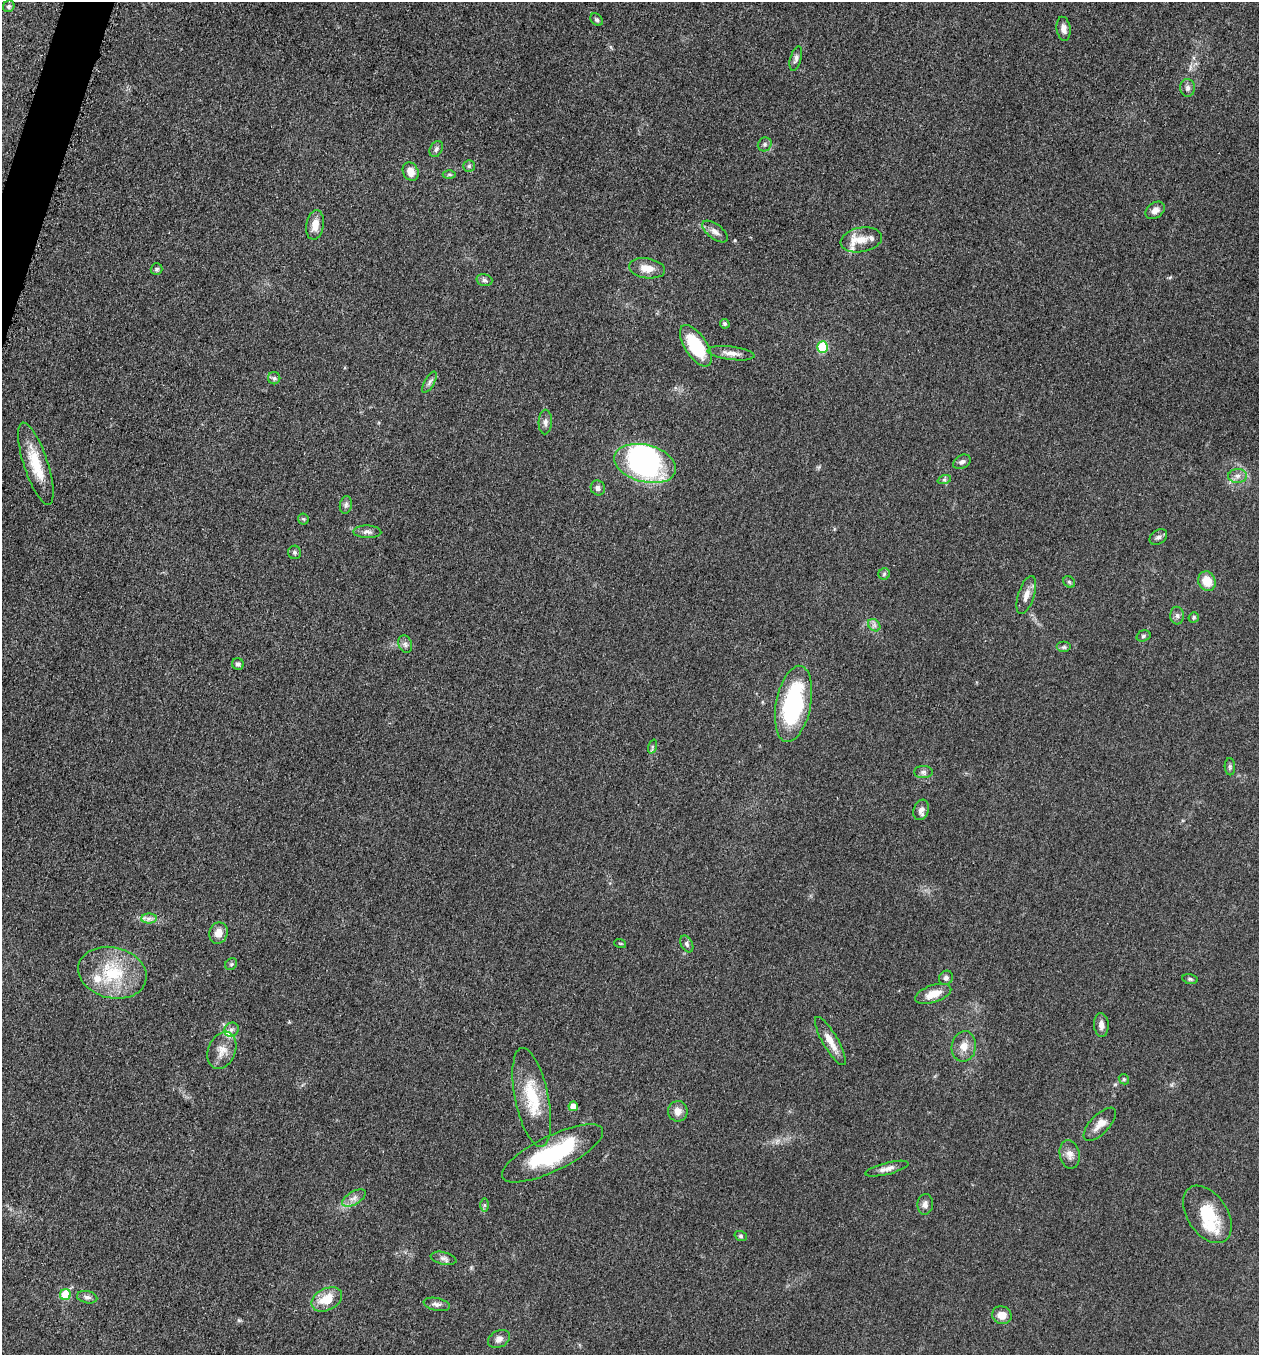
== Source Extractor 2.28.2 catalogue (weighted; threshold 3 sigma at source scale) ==
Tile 11 of 4 x 4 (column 3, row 3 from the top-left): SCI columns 2713-3969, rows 1370-2722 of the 5507 x 5462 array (HDU 1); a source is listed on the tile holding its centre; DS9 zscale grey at full resolution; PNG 1261 x 1357 px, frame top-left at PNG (2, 2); each listed source drawn as its Kron ellipse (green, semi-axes under 4 px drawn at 4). Shown black and unused: <1% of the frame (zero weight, under 3 of 5 exposures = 3% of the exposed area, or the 3 px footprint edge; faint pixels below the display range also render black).
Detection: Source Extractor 2.28.2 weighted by HDU 2 'WHT'; one run over the whole footprint, this tile lists its part. Background 0.0608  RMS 0.0062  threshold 0.0278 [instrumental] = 3 sigma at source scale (4.5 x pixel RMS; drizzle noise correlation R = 1.50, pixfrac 1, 0.05/0.05 arcsec/px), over >= 5 px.
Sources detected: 91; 1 inside a brighter object's white glare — neither listed nor drawn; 5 inside a brighter listed object's ellipse — not listed separately; the other 85 listed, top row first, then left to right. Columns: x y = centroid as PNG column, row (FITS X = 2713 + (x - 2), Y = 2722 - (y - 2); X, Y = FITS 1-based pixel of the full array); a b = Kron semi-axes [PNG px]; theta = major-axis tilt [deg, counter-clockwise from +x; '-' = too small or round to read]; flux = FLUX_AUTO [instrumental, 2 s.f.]
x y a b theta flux
9 6 6 5 - 1.2
597 20 7 5 -43 1.2
1064 29 12 7 -82 4
796 58 12 5 74 2
1187 88 9 7 89 2.3
765 144 7 6 - 1.6
436 149 8 6 62 1.8
469 166 6 5 - 1.1
411 172 10 7 -63 5.2
449 174 6 4 1 0.96
1155 210 10 7 36 3.9
315 225 15 8 80 6.3
715 231 15 7 -38 3.3
861 240 21 12 10 8.2
647 268 18 10 -9 7.5
156 269 6 5 - 1.2
484 280 8 6 -15 1.6
725 324 5 4 - 0.99
696 346 24 11 -56 34
823 347 5 5 - 32
731 353 23 6 -7 4.8
274 378 6 6 - 1.3
429 382 12 5 59 2
545 422 12 6 89 2.5
962 462 9 6 29 1.9
645 463 31 18 -14 110
36 464 43 12 -72 20
1238 476 9 7 1 3.1
944 480 7 4 18 1.2
598 488 7 7 - 2.1
346 505 9 6 80 1.7
303 519 5 5 - 0.89
367 532 14 6 -2 2.6
1158 537 9 6 34 2.1
294 552 7 6 - 1.2
884 574 6 5 - 1.2
1207 581 10 8 -65 9.9
1069 582 6 5 - 1
1026 595 20 8 72 5.3
1177 616 9 6 -88 1.9
1194 617 5 5 - 1
874 625 7 5 -45 1.7
1143 636 7 5 18 1.2
405 644 9 6 -71 2
1064 647 7 5 0 1.3
238 664 6 5 - 1.5
793 704 39 17 79 78
652 747 7 4 71 1
1230 767 8 5 -87 1.2
923 772 9 6 0 1.9
921 810 10 7 71 3.3
149 919 8 5 1 2.2
218 933 11 9 71 5.7
620 943 6 3 -19 0.66
687 944 9 6 -62 1.7
231 964 6 5 - 1.1
112 973 35 25 -14 34
946 978 7 6 - 2
1190 979 8 5 -11 1.2
933 994 19 8 18 8.9
1101 1025 12 7 -86 3.7
231 1030 7 6 - 1.9
830 1041 27 7 -60 7.6
964 1046 15 12 81 6.5
222 1050 19 13 68 7.9
1124 1079 5 4 - 0.8
532 1097 50 16 -78 28
573 1106 5 4 - 5.9
678 1111 10 9 - 4.7
1100 1124 21 9 46 6.2
552 1153 56 17 26 56
1070 1154 14 10 -80 4.4
887 1169 22 6 14 4
354 1198 13 6 30 3.3
925 1204 10 8 86 3
485 1205 6 4 90 1
1207 1214 32 20 -56 25
741 1236 6 5 - 1.1
443 1258 13 6 -13 2.5
65 1294 5 5 - 25
87 1297 10 6 -10 2.3
327 1299 16 11 26 13
437 1304 13 6 -11 2.6
1002 1315 10 9 - 6
499 1339 12 8 27 3.5